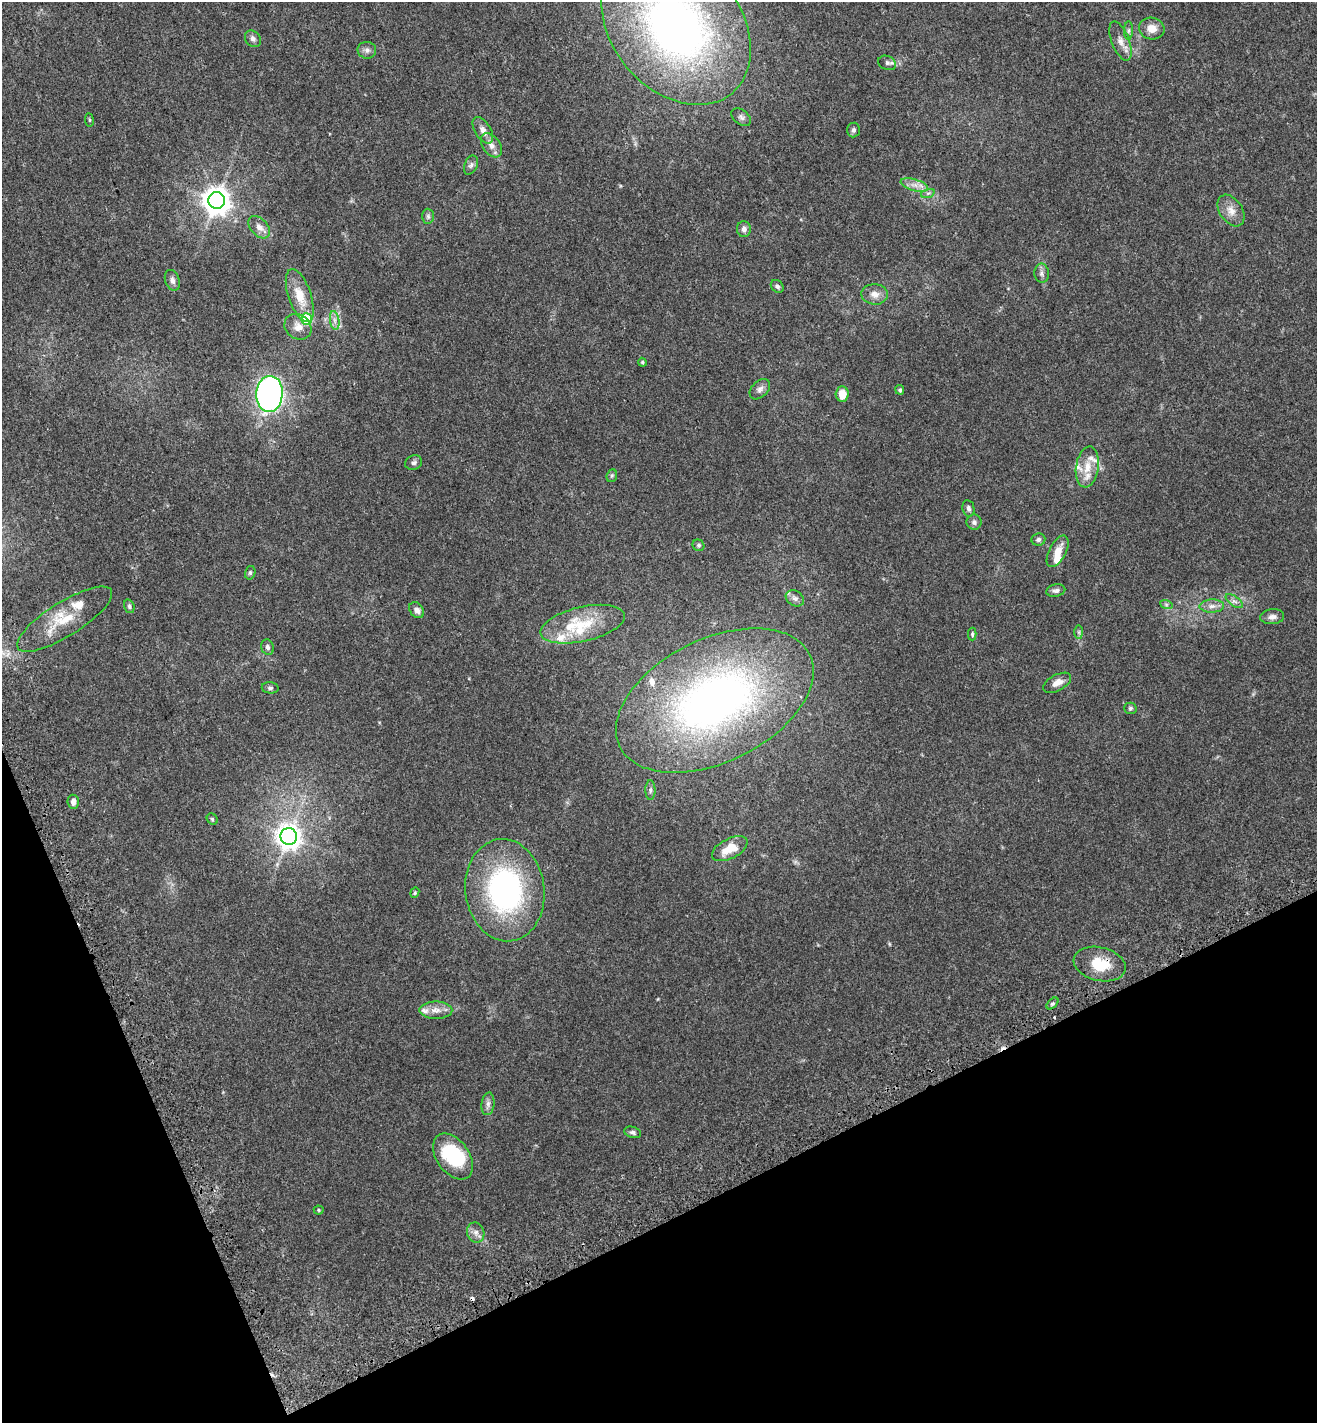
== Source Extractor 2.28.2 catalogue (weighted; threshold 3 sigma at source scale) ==
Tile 14 of 4 x 4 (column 2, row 4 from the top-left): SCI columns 1582-2896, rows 91-1511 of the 5737 x 5870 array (HDU 1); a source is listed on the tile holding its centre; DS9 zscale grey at full resolution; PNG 1319 x 1425 px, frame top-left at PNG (2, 2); each listed source drawn as its Kron ellipse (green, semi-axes under 4 px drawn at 4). Shown black and unused: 20% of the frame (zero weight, under 3 of 5 exposures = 6% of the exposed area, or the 3 px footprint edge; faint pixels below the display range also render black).
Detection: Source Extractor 2.28.2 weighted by HDU 2 'WHT'; one run over the whole footprint, this tile lists its part. Background 0.0302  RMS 0.0027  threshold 0.0122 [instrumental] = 3 sigma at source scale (4.5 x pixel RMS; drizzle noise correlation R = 1.50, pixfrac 1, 0.0396/0.0396 arcsec/px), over >= 5 px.
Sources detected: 88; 2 inside a brighter object's white glare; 3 cosmic-ray / hot-pixel residue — neither listed nor drawn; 9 inside a brighter listed object's ellipse — not listed separately; the other 74 listed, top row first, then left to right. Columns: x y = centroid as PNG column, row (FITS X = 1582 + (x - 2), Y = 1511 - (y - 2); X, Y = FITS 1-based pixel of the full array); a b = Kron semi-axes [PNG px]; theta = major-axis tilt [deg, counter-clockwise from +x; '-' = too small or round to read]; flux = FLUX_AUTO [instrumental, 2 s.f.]
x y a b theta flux
676 26 87 64 -50 140
1152 29 13 11 -12 2.4
1128 31 9 4 89 0.64
253 39 9 7 -49 0.91
1120 41 21 8 -69 2.2
367 50 9 8 - 1
887 63 9 7 -25 0.74
741 117 11 7 -37 0.83
89 120 7 3 -82 0.32
483 130 15 8 -58 1.9
853 130 7 6 - 0.63
491 145 13 8 -55 1.8
471 165 10 6 66 0.79
914 185 14 5 -16 1.6
928 193 7 4 18 0.51
217 200 8 8 - 320
1231 211 17 11 -57 2.6
428 216 7 6 - 0.59
259 227 13 8 -49 1.6
744 229 8 7 - 1.2
1042 273 9 7 -86 0.99
172 280 11 7 -71 1
777 286 7 5 -44 0.66
875 294 13 10 -4 2.1
300 296 27 11 -71 5.1
306 319 6 5 - 12
335 320 9 4 -81 0.97
298 327 14 12 -38 2.3
642 362 4 4 - 0.34
760 389 12 8 45 1.1
900 390 5 4 - 0.44
269 394 18 13 86 100
842 394 7 6 - 3.3
414 463 9 7 25 0.73
1087 467 20 11 81 3.9
612 476 6 5 - 0.43
968 508 8 6 -80 0.81
974 522 8 7 - 0.81
1038 539 7 6 - 0.75
698 545 6 5 - 0.48
1058 551 17 8 62 2.9
250 573 7 5 76 0.49
1056 591 9 6 11 0.81
795 598 10 7 -30 1.1
1234 601 10 5 -34 0.85
1166 604 6 4 -19 0.47
129 606 7 5 -73 0.49
1212 606 12 6 1 1.4
417 610 9 6 -50 1.2
1272 617 12 7 5 1.2
65 619 55 17 32 9.7
582 624 43 17 13 11
1079 632 7 4 -90 0.46
972 634 6 4 -89 0.4
268 647 8 6 -72 0.76
1057 683 15 8 28 1.9
270 688 8 5 -6 0.63
715 700 105 61 26 130
1130 708 6 5 - 0.45
650 790 10 5 90 0.64
73 802 7 5 -84 1.4
212 819 6 5 - 0.37
289 836 8 8 - 220
730 849 19 10 27 4.6
505 890 51 39 -83 53
415 893 5 4 - 0.35
1100 964 26 16 -13 7.6
1053 1003 7 4 45 0.48
436 1010 16 8 0 2.2
488 1104 11 6 83 1.1
633 1132 9 5 -17 0.63
453 1156 25 16 -54 17
319 1210 5 4 - 0.3
476 1232 10 8 -70 1.3
Overlapping masked pixels (flux is a lower limit): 1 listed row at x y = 1100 964
Isophote crosses this tile's border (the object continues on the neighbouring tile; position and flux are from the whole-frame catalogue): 1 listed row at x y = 676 26